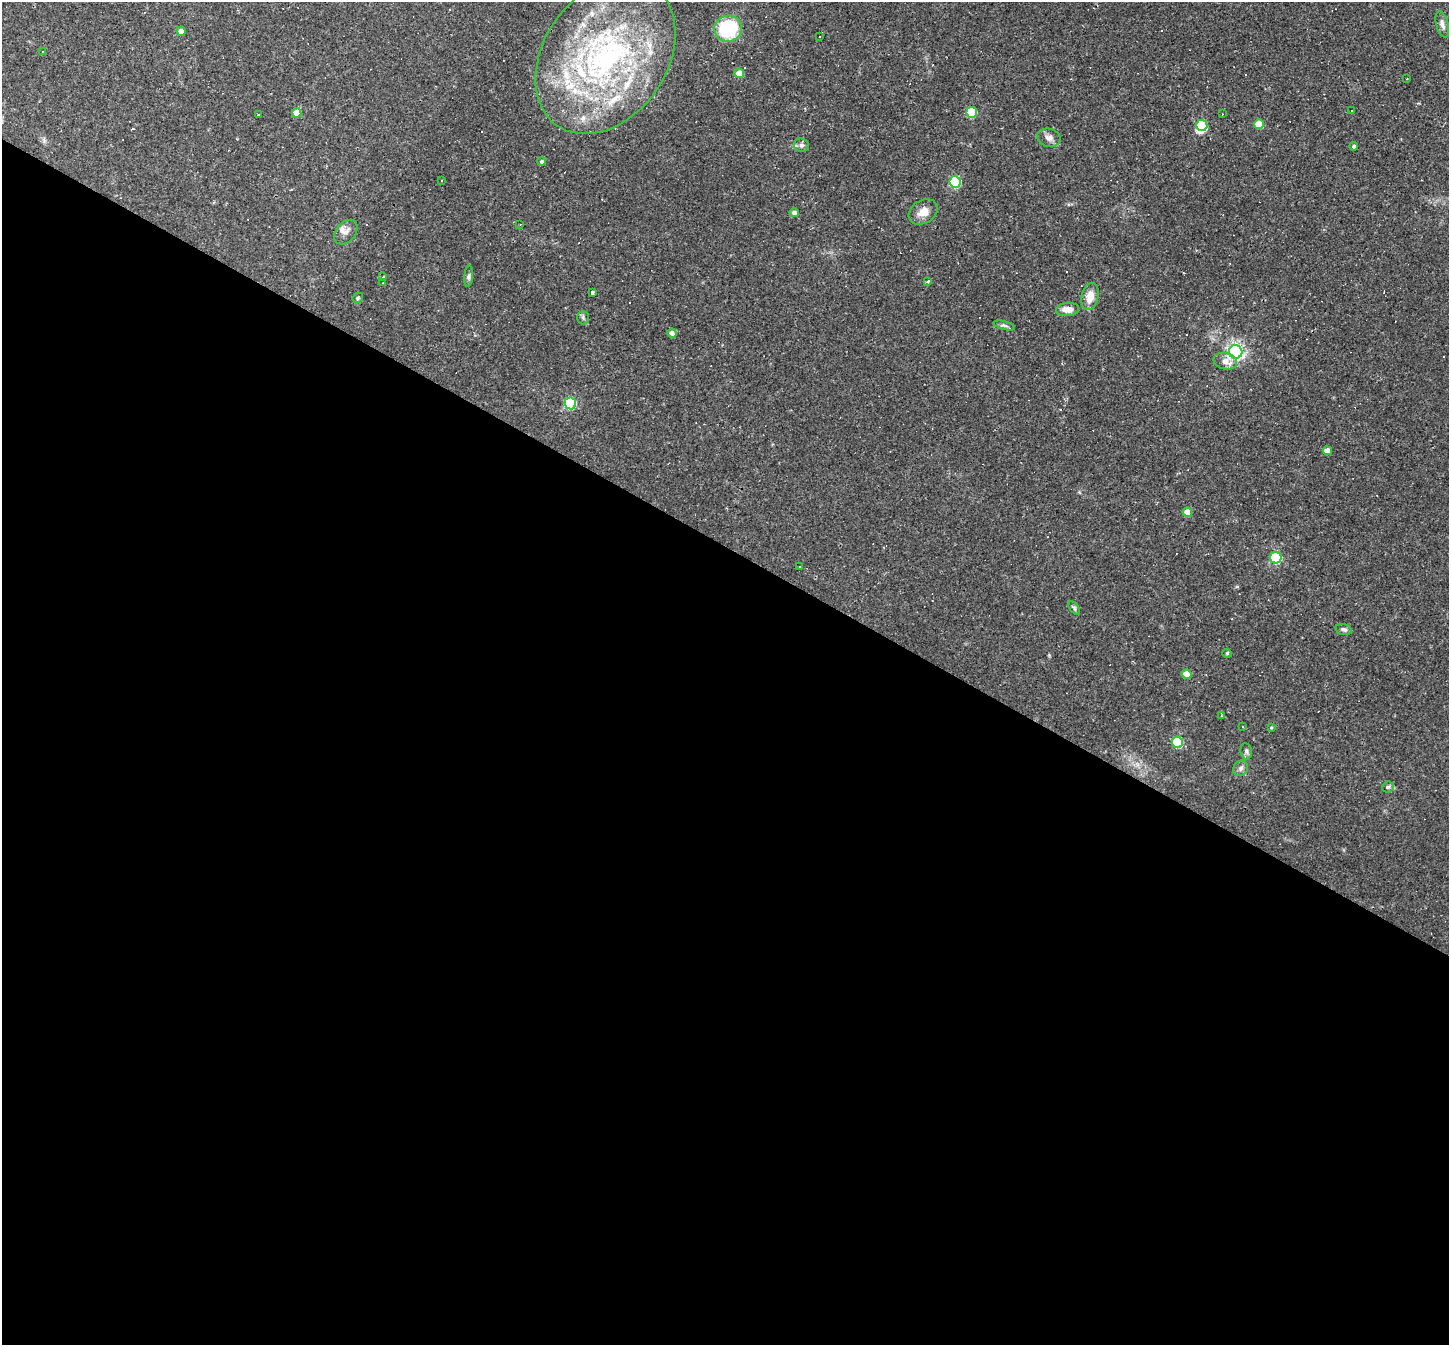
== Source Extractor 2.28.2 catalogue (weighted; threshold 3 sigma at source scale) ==
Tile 14 of 4 x 4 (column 2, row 4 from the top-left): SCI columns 1447-2893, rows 145-1487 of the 5786 x 5798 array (HDU 1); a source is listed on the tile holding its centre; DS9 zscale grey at full resolution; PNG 1451 x 1347 px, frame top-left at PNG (2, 2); each listed source drawn as its Kron ellipse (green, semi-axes under 4 px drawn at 4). Shown black and unused: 59% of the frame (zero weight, under 2 of 3 exposures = <1% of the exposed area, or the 3 px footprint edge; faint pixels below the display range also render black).
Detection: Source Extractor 2.28.2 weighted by HDU 2 'WHT'; one run over the whole footprint, this tile lists its part. Background 0.061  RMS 0.0056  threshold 0.0251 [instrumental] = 3 sigma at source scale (4.5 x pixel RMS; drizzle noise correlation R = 1.50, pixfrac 1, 0.05/0.05 arcsec/px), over >= 5 px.
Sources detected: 82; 1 inside a brighter object's white glare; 20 cosmic-ray / hot-pixel residue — neither listed nor drawn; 7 inside a brighter listed object's ellipse — not listed separately; the other 54 listed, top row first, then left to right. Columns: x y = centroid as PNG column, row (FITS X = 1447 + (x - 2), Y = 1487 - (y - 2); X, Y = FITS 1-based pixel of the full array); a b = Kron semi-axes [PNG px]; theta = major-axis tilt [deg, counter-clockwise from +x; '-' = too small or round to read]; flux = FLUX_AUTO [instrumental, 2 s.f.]
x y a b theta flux
1442 24 13 6 -76 2.3
728 29 14 13 - 34
181 31 4 4 - 2.9
820 37 3 3 - 2.3
42 51 3 3 - 1.9
605 56 84 61 55 170
739 73 5 4 - 7.1
1407 79 3 2 - 0.34
1352 111 3 3 - 2.5
972 112 5 5 - 28
297 113 5 4 - 6.4
1222 114 2 2 - 0.31
258 115 3 3 - 1.2
1259 124 5 4 - 11
1202 125 5 5 - 34
1049 138 12 9 -14 3
801 145 7 6 - 1.6
1354 146 4 4 - 1.2
542 162 4 4 - 1.1
441 180 3 3 - 1.6
955 182 6 5 - 45
923 212 15 11 33 6
794 213 5 4 - 2.6
520 224 3 2 - 0.38
346 232 14 9 48 3.7
469 276 10 4 85 1.3
383 277 3 2 - 1.1
928 281 4 3 - 0.83
383 283 2 2 - 0.32
592 293 3 3 - 0.87
1090 296 14 8 77 7.2
358 298 6 4 48 0.76
1068 309 11 6 5 4.2
583 317 7 5 -89 1.1
1004 325 11 3 -15 1.2
672 333 5 4 - 2.3
1236 352 7 6 - 170
1225 361 12 8 -14 4.5
570 403 6 5 - 53
1327 451 4 4 - 4.9
1187 512 5 4 - 7.5
1276 558 6 5 - 50
799 567 3 2 - 0.59
1074 608 7 4 -54 0.97
1344 629 8 5 -17 1.4
1227 653 4 4 - 0.62
1187 674 5 4 - 9.1
1221 716 3 3 - 0.72
1242 727 3 2 - 0.36
1271 728 4 3 - 0.55
1177 742 6 5 - 40
1246 751 8 5 -80 1.4
1241 768 8 7 - 2
1388 787 6 5 - 1